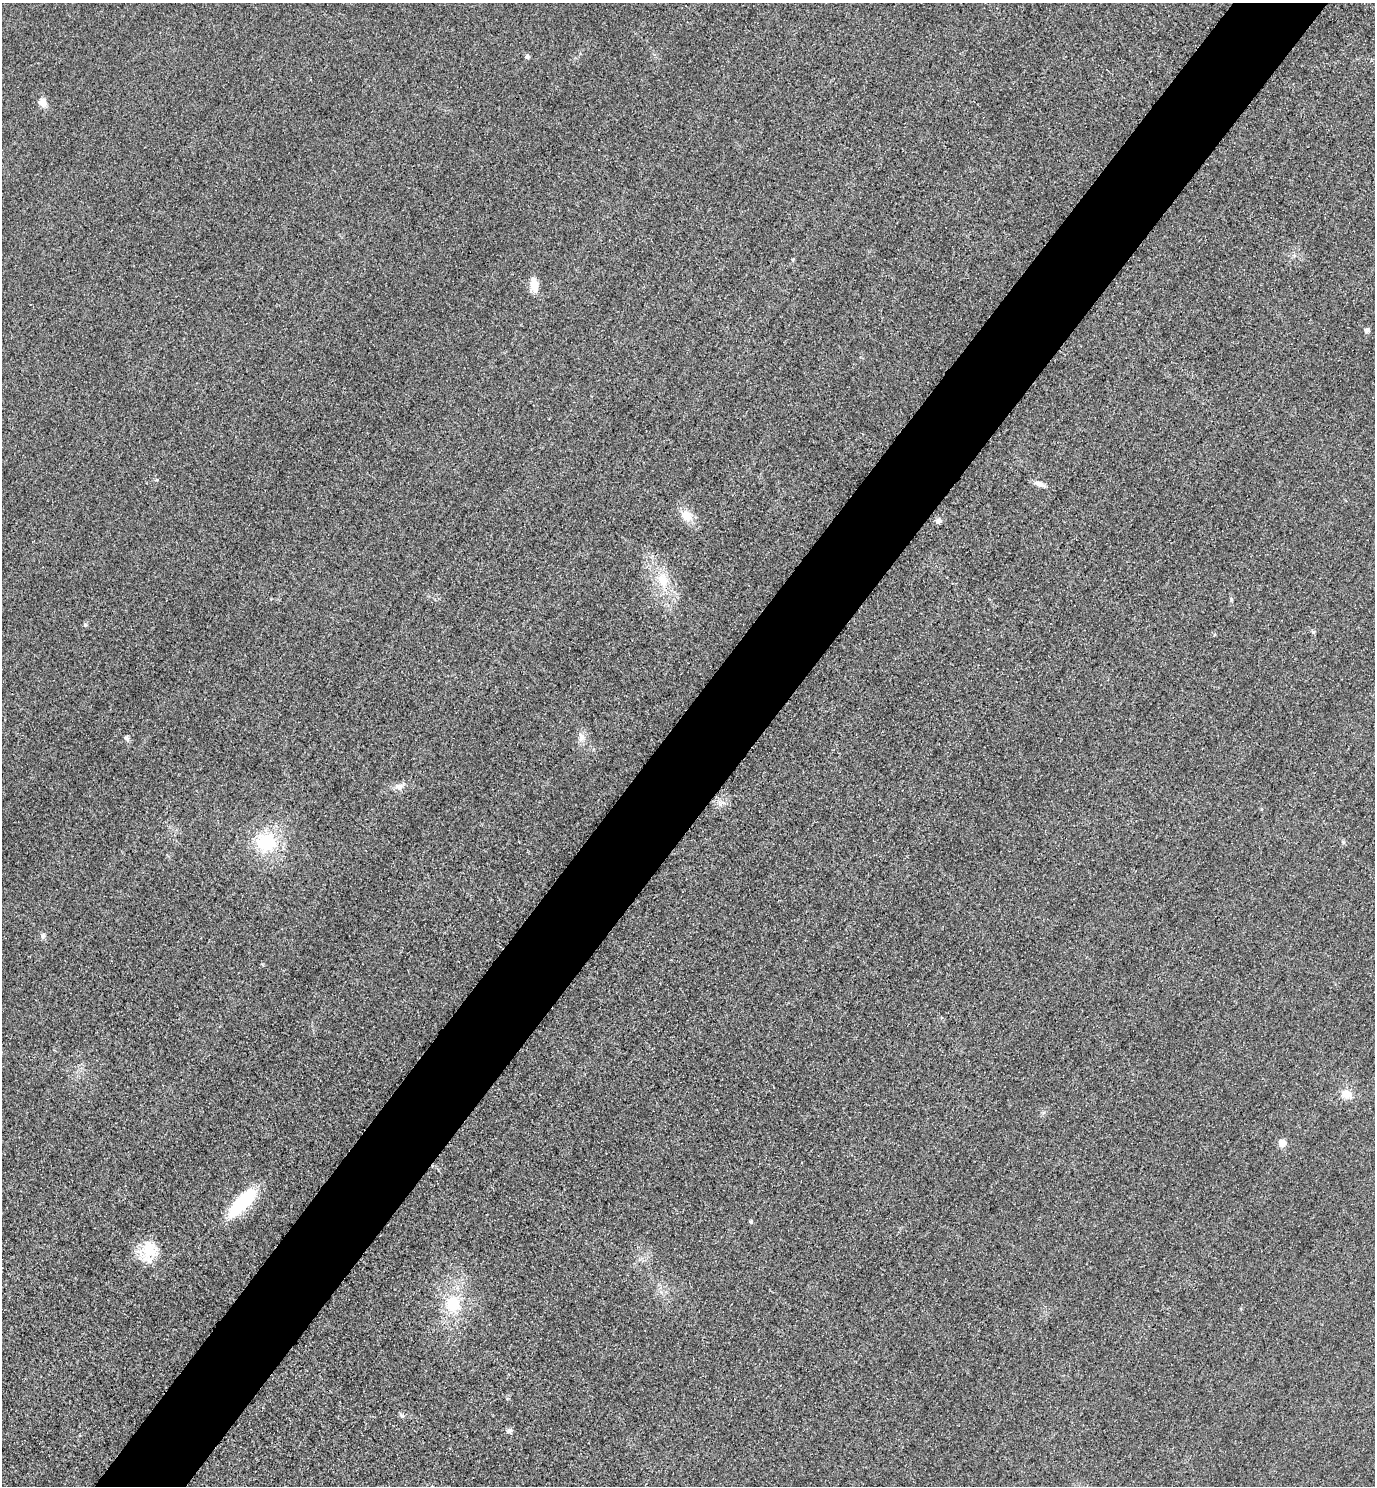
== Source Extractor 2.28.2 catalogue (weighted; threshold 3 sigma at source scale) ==
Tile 10 of 4 x 4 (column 2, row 3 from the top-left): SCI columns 1697-3069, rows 1514-2997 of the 5996 x 5993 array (HDU 1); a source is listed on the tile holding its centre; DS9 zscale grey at full resolution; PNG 1377 x 1488 px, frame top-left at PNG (2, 3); no overlay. Shown black and unused: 7% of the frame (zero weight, under 3 of 4 exposures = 3% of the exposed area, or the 3 px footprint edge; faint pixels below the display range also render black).
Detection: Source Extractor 2.28.2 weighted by HDU 2 'WHT'; one run over the whole footprint, this tile lists its part. Background 0.0498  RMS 0.017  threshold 0.0754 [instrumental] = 3 sigma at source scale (4.5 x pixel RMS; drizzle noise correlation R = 1.50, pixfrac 1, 0.05/0.05 arcsec/px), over >= 5 px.
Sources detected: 22; all 22 listed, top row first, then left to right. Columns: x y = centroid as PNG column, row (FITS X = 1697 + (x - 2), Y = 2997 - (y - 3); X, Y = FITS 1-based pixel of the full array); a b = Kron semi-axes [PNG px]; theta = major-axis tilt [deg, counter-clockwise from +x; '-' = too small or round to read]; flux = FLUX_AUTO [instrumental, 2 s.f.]
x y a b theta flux
527 57 5 4 - 5.3
43 102 11 9 -62 12
534 285 16 9 -78 21
1367 330 7 6 - 4.2
1040 484 15 7 -22 9.6
686 516 16 13 -38 21
938 521 7 7 - 6.1
663 580 23 15 -82 40
85 625 6 4 -46 2.1
581 737 13 8 -86 11
127 738 9 5 -44 3.9
398 786 13 8 1 9.8
266 842 21 20 - 98
43 935 7 6 - 3.9
1347 1094 13 11 -16 20
1282 1143 5 5 - 27
242 1202 32 12 46 120
751 1222 5 4 - 2.4
148 1251 26 23 67 47
452 1304 21 18 -77 60
402 1416 6 5 - 3.2
509 1431 8 6 28 4.8
Unlisted compact peaks at least as high as the median listed source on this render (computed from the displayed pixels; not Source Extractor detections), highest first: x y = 1231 599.